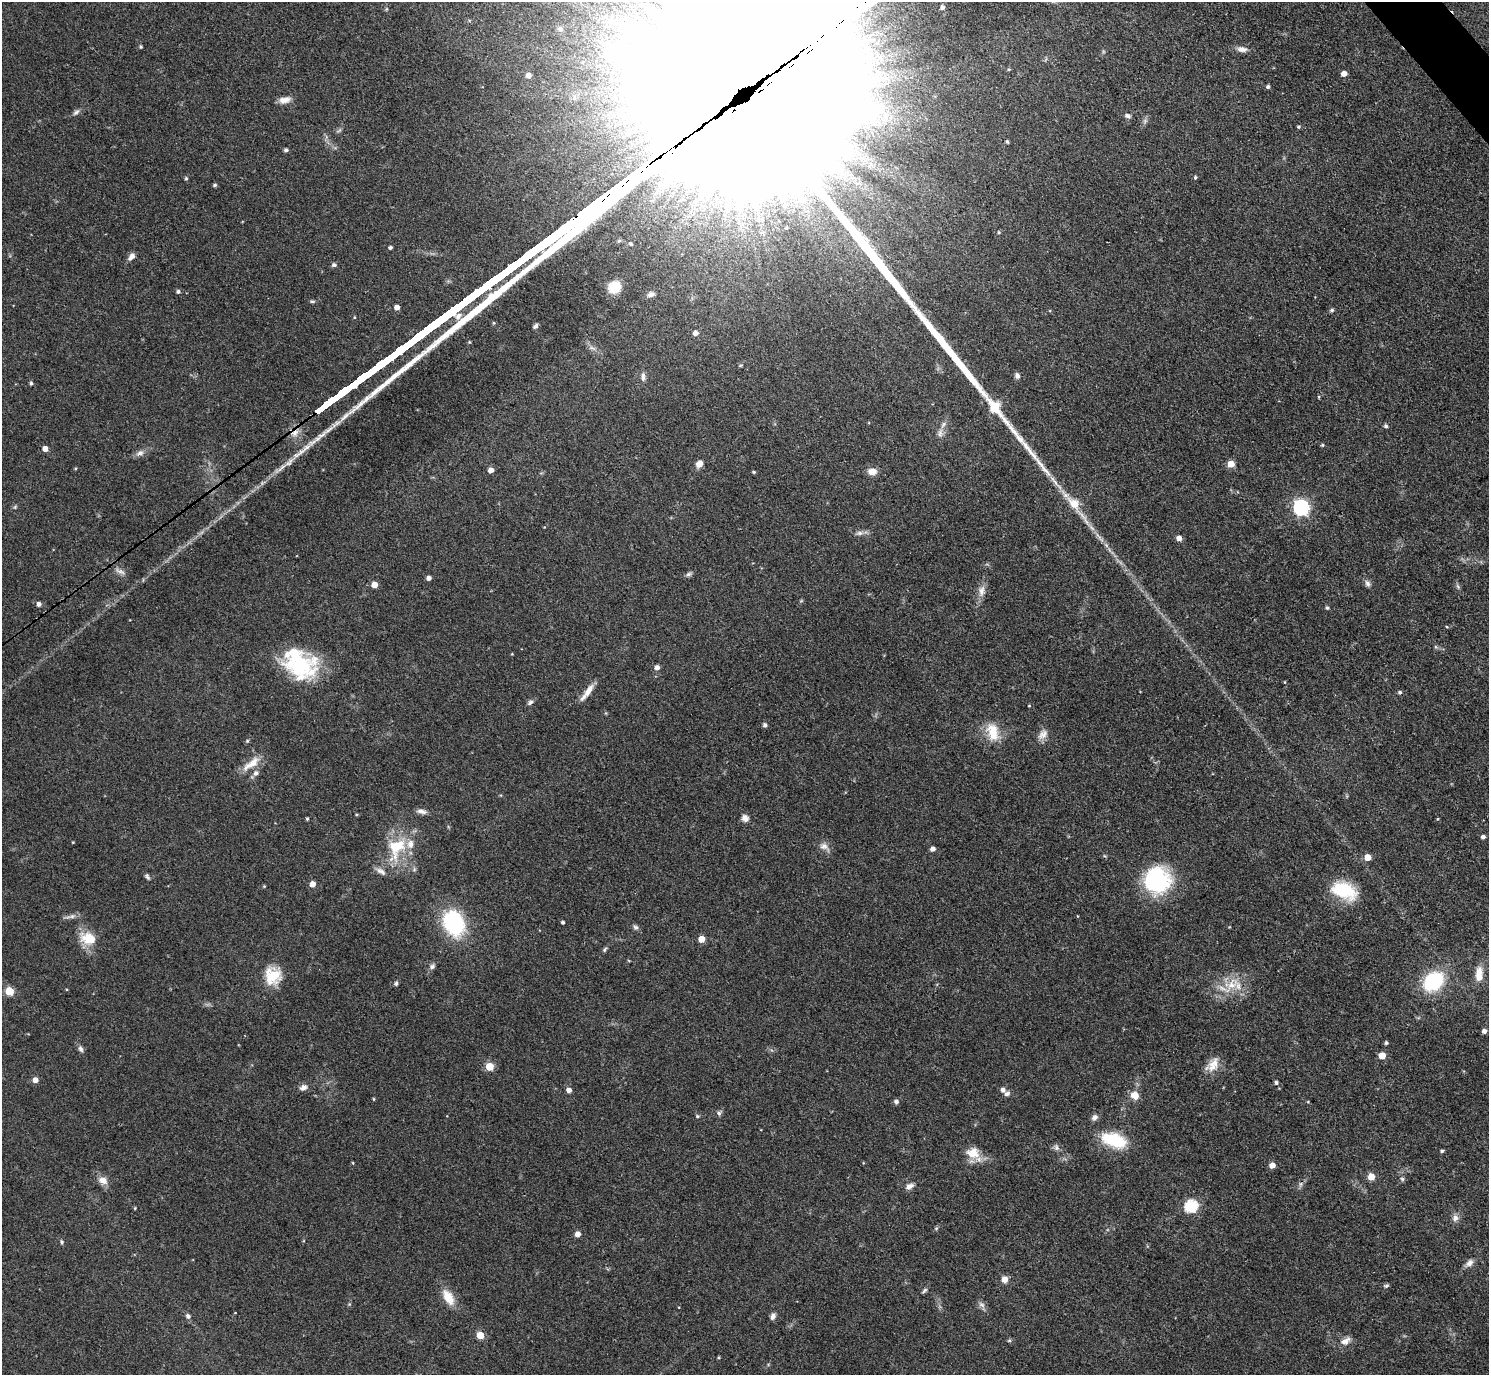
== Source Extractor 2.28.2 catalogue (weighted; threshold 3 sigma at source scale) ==
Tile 10 of 4 x 4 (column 2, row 3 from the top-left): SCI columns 1490-2976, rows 1672-3044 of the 5953 x 5949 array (HDU 1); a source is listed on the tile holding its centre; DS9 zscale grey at full resolution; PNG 1491 x 1377 px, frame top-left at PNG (2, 2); no overlay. Shown black and unused: <1% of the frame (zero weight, under 3 of 4 exposures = <1% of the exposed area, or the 3 px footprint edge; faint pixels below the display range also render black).
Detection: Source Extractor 2.28.2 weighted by HDU 2 'WHT'; one run over the whole footprint, this tile lists its part. Background 0.0648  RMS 0.0054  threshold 0.0241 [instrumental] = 3 sigma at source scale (4.5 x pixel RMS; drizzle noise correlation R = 1.50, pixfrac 1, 0.05/0.05 arcsec/px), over >= 5 px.
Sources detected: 160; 4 inside a brighter object's white glare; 1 long thin detection or spike segment (spike, bleed or trail) — not listed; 3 inside a brighter listed object's ellipse — not listed separately; the other 152 listed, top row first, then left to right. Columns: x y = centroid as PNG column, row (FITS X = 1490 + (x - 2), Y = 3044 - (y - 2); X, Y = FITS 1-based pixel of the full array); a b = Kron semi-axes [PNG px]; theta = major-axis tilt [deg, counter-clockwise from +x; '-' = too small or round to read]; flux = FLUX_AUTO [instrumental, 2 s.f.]
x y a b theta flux
942 7 5 4 - 1.7
386 9 6 3 71 0.6
560 29 7 6 - 1.2
141 47 4 4 - 0.73
1242 49 14 7 -8 3.1
1344 74 5 4 - 4.1
528 75 5 4 - 3.2
1268 87 4 4 - 1.2
284 100 15 8 12 4.1
76 112 10 6 41 1.7
1128 116 8 5 -19 1.6
1298 127 4 4 - 0.84
1007 141 4 3 - 0.92
286 150 5 4 - 1.2
1195 177 5 4 - 0.85
186 178 5 4 - 0.78
215 185 4 4 - 0.96
999 232 5 4 - 0.74
619 241 5 4 - 0.86
631 244 4 3 - 0.86
390 247 4 3 - 1.2
131 256 10 6 53 2.8
334 265 5 4 - 1.5
614 287 10 9 - 19
178 291 5 4 - 1.3
651 294 9 7 20 1.9
312 301 8 4 0 0.84
397 307 4 4 - 3.3
1332 310 5 4 - 1.1
354 317 4 4 - 0.57
535 326 6 4 43 1.3
695 333 5 5 - 2.6
469 342 4 3 - 0.54
592 348 11 5 -17 1.9
1017 375 7 6 - 1.9
643 377 13 5 -90 2.1
31 383 4 4 - 1.1
1318 397 5 3 - 0.54
1386 426 5 4 - 1.3
329 430 24 6 34 6.2
940 433 15 6 83 3
1322 445 5 4 - 0.65
45 449 5 5 - 3.6
140 453 12 7 30 2.6
299 453 33 8 36 9.5
699 464 8 6 47 3.9
1231 464 5 5 - 7.1
491 470 5 5 - 3.6
872 471 10 7 -1 4.8
754 472 4 3 - 0.72
1055 482 13 6 -53 3.2
1074 503 24 13 -50 11
15 507 7 4 46 0.77
1301 508 7 7 - 150
859 533 9 6 9 1.9
1179 538 5 5 - 3.8
120 571 15 6 -26 2.4
689 574 8 5 28 1.4
429 578 4 4 - 2.5
1367 583 9 7 -68 1.8
374 585 5 5 - 6.2
1458 586 9 4 -59 1.1
981 591 16 9 83 4.2
39 604 5 4 - 2.2
1327 608 5 4 - 0.92
512 654 3 3 - 0.41
300 665 40 28 -17 46
657 667 5 5 - 2.4
588 691 22 7 57 5.2
1400 692 5 5 - 1
530 702 9 6 48 1.5
1029 706 4 3 - 0.41
765 725 5 4 - 1.4
993 732 26 16 -73 13
1043 734 16 10 50 4
251 764 30 10 37 7.9
256 773 9 7 56 2.3
422 811 13 6 -11 2.5
745 818 9 8 - 2.9
307 819 4 3 - 0.72
1437 819 4 3 - 0.44
1483 837 5 5 - 1.5
73 842 3 3 - 0.39
824 846 16 9 -35 3.5
396 848 37 23 64 27
933 849 4 4 - 2.7
1367 857 5 5 - 7.5
414 869 6 5 - 1
147 877 9 5 -51 1.2
1157 880 27 26 - 55
312 884 5 4 - 5.1
264 886 4 4 - 0.5
1344 890 29 18 -22 25
72 916 9 6 0 2
563 922 3 3 - 1.1
454 923 23 16 -66 59
636 927 7 6 - 1.3
88 938 22 16 -18 12
701 939 5 5 - 7.9
605 949 8 4 53 0.88
432 966 8 6 35 1.6
1479 974 20 9 87 7.7
273 976 18 17 - 16
1433 981 14 11 41 60
396 983 6 5 - 0.99
1232 984 25 15 24 14
9 991 5 5 - 19
1484 1031 4 4 - 2.3
1386 1043 4 4 - 0.96
81 1049 10 6 -62 1.7
1382 1056 5 5 - 8.5
1212 1065 22 13 51 7.2
489 1067 5 5 - 14
35 1080 5 5 - 3.4
1276 1083 4 4 - 1.3
303 1087 10 7 19 2.7
569 1090 5 4 - 2.9
1003 1090 6 5 - 2.2
1134 1095 11 9 -39 5.1
374 1099 4 3 - 0.52
896 1102 6 6 - 1.5
719 1113 7 5 -88 1.2
697 1116 5 4 - 0.8
1094 1117 8 7 - 2.3
1114 1140 25 13 -17 30
1056 1147 9 7 -81 1.8
1442 1151 4 3 - 0.95
973 1153 18 15 -17 9.1
353 1163 5 3 - 0.48
1272 1165 5 5 - 4.6
1371 1177 5 5 - 7.8
1402 1179 6 5 - 0.99
103 1180 13 9 -26 4.2
1300 1184 9 4 81 1.3
909 1186 11 7 28 2.7
1191 1206 6 6 - 52
135 1208 4 3 - 0.53
1455 1218 9 8 - 2.7
936 1228 6 4 2 0.68
578 1234 5 5 - 3.7
62 1242 6 4 -75 0.8
1469 1263 13 6 39 2.9
1005 1279 5 5 - 5.8
1386 1286 7 5 9 0.96
924 1290 9 4 42 1.1
448 1297 23 12 -58 8.8
981 1305 10 7 -38 2
188 1316 6 5 - 1.7
773 1316 8 6 66 2
480 1335 5 5 - 12
1009 1341 6 4 1 0.7
1345 1341 15 8 33 3.7
Overlapping masked pixels (flux is a lower limit): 1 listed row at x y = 299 453